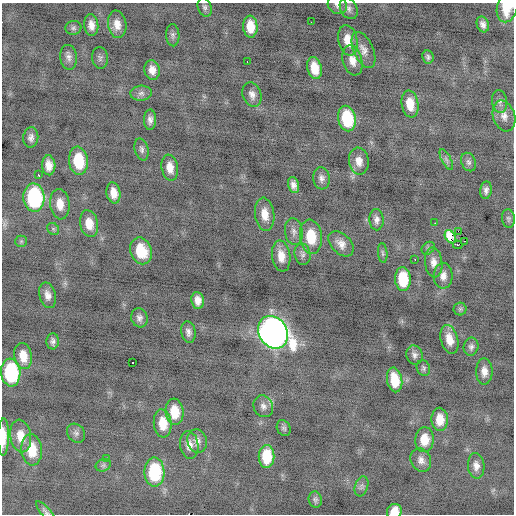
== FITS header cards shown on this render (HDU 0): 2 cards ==
NAXIS1  =                  512 / Axis length
NAXIS2  =                  512 / Axis length

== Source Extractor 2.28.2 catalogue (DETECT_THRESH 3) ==
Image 512 x 512 px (HDU 0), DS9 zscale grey, 1 PNG px = 1 image px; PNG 516 x 516 px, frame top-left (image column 1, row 512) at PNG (2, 3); each listed source drawn as its Kron ellipse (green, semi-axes under 4 px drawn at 4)
Background -0.623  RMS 0.98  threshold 2.94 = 3 sigma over >= 5 px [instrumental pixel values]
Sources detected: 103; all 103 listed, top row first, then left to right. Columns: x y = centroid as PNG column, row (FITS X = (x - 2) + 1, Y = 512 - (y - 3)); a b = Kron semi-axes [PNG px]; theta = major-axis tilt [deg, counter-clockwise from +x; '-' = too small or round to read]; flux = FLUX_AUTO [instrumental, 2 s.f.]
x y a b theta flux
337 5 10 8 -34 320
205 7 9 6 -71 200
507 7 15 10 77 1800
349 8 11 8 -61 300
311 22 2 2 - 290
117 24 14 9 -81 680
483 24 8 6 -70 310
91 25 11 7 -86 490
250 27 11 7 -86 1100
73 28 8 7 - 170
173 35 11 7 -87 230
348 40 15 9 -79 880
363 50 19 9 -66 560
69 57 12 8 -85 350
428 57 7 5 -80 160
100 58 11 8 -84 210
352 60 15 9 -73 650
247 61 2 2 - 43
315 68 11 7 -76 1200
152 70 10 7 -79 530
141 93 11 7 3 290
252 95 12 9 -71 430
500 101 11 7 -81 290
410 104 13 8 -81 1000
504 116 16 11 -72 600
347 118 13 8 -78 3100
150 120 10 6 89 310
31 137 10 7 81 310
141 149 11 6 -75 230
446 160 11 4 -63 200
78 161 14 9 -84 2500
359 161 13 10 -81 630
468 162 9 7 -66 220
49 165 10 7 -87 640
170 168 13 8 -80 710
38 175 3 3 - 180
321 178 11 8 -84 320
293 185 8 5 -74 340
486 190 9 5 82 260
113 193 10 7 -80 690
34 197 14 10 -86 7100
60 204 15 9 -83 850
265 214 17 9 -83 870
508 218 9 6 -83 170
377 220 10 7 -88 320
89 223 13 9 -77 900
435 223 2 2 - 46
53 229 6 5 - 130
458 231 2 2 - 27000
294 232 13 9 -83 390
311 237 17 11 -83 1900
450 237 7 5 -58 970
21 241 6 5 - 120
464 241 2 2 - 35
341 244 15 9 -45 560
458 245 5 2 - 1400
428 248 7 5 44 130
141 251 14 10 -69 1900
383 253 10 4 -85 140
303 254 11 8 -78 290
281 256 15 9 -82 820
415 259 3 2 - 53
434 262 15 8 -83 550
443 276 13 9 89 470
403 279 12 8 -87 2100
48 295 13 8 -74 440
198 300 8 6 -82 480
460 309 6 6 - 140
139 318 10 8 -73 300
188 332 11 7 -79 300
273 332 17 14 -58 57000
449 339 15 8 -76 810
53 341 8 6 88 240
471 347 9 7 79 230
414 355 10 8 -70 270
23 356 13 9 -79 950
132 362 3 3 - 380
423 368 8 6 -67 150
484 371 13 8 -90 530
11 372 14 9 -85 5500
395 380 12 7 -79 1400
263 406 11 9 -64 360
175 412 13 9 -84 1400
440 419 12 8 -88 970
163 423 14 9 -84 1200
284 428 8 6 -62 160
76 433 10 8 -50 260
21 436 16 10 -81 1000
3 437 19 5 89 880
424 440 12 9 87 1100
197 441 12 9 -75 440
189 445 14 9 -82 560
32 450 16 10 -84 1700
267 457 11 8 89 1900
106 458 3 2 - 540
421 460 12 10 -63 430
103 465 8 6 21 160
476 466 13 8 -85 460
154 472 14 10 -90 4000
361 486 10 6 72 210
315 500 8 6 -76 170
394 511 7 7 - 910
46 512 13 4 -49 170
At the frame edge (FLAGS 8, measured only in part): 5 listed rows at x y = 337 5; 507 7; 3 437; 394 511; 46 512